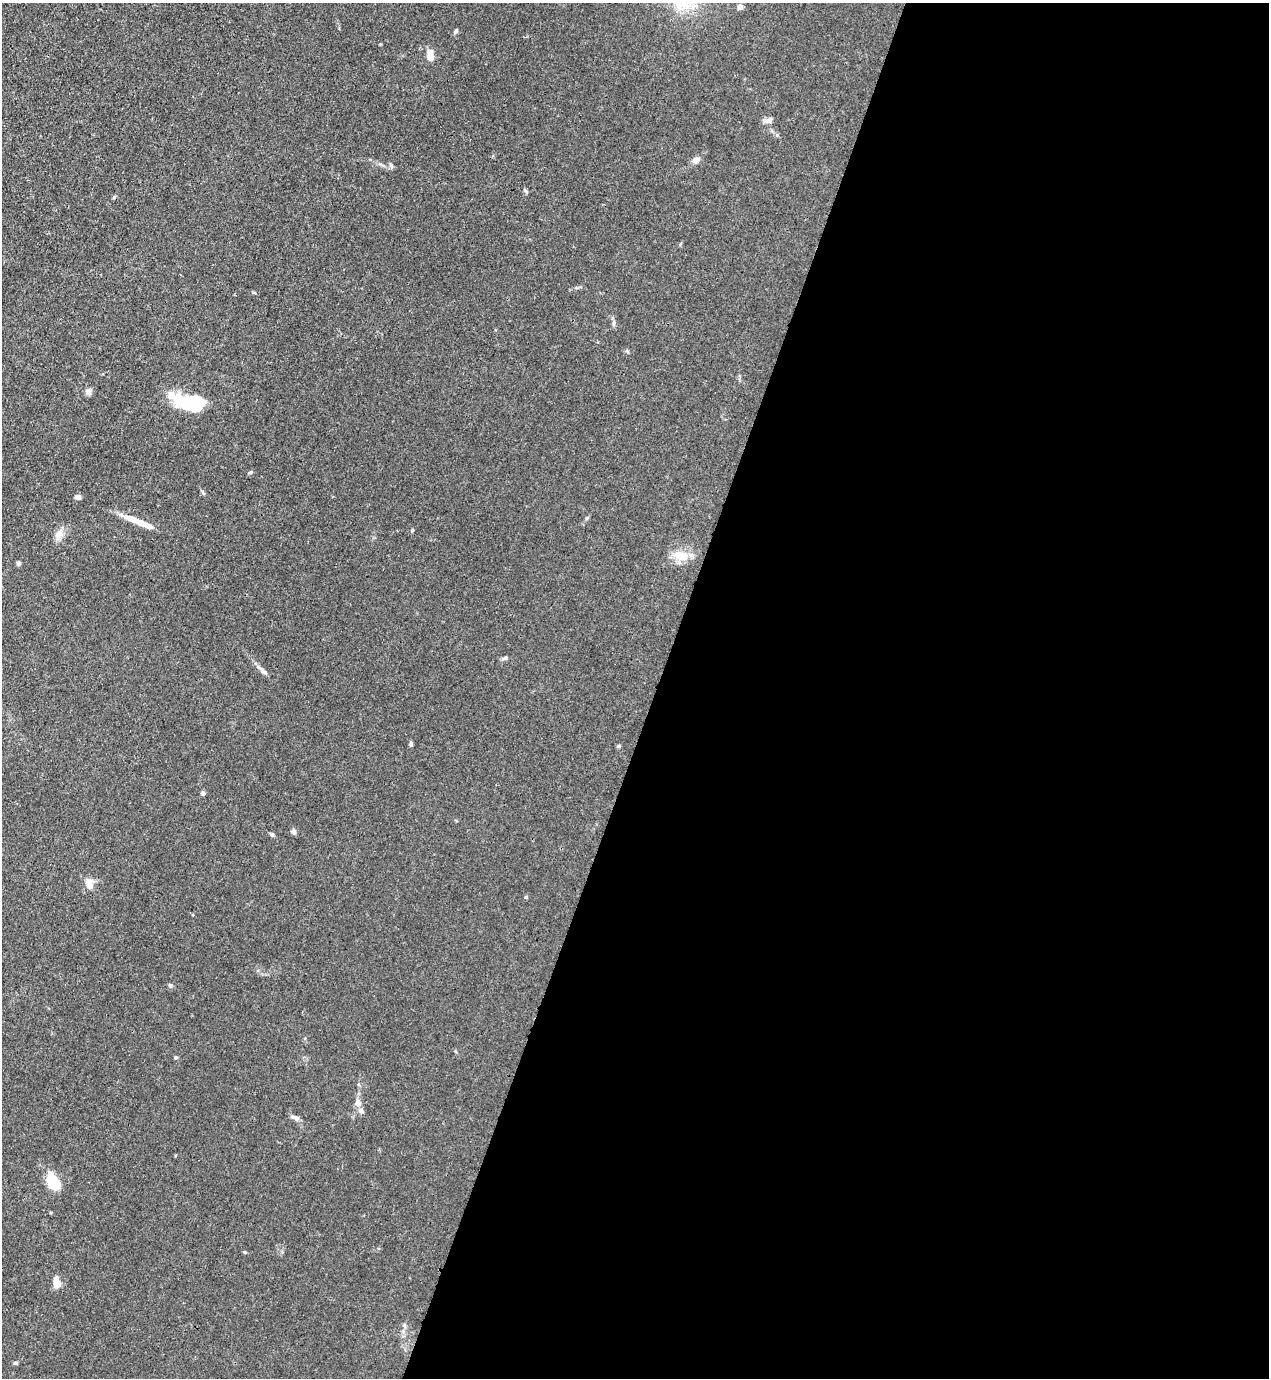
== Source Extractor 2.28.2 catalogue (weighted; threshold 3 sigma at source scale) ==
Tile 12 of 4 x 4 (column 4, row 3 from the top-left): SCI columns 4023-5289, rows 1418-2793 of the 5645 x 5584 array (HDU 1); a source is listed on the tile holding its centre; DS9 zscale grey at full resolution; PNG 1271 x 1380 px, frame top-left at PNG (2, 3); no overlay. Shown black and unused: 48% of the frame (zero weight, under 3 of 4 exposures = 7% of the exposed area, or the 3 px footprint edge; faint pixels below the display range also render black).
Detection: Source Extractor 2.28.2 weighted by HDU 2 'WHT'; one run over the whole footprint, this tile lists its part. Background 0.0179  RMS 0.0025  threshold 0.0113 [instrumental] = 3 sigma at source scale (4.5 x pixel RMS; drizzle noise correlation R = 1.50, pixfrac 1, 0.05/0.05 arcsec/px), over >= 5 px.
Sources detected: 38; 2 inside a brighter object's white glare — not listed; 4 inside a brighter listed object's ellipse — not listed separately; the other 32 listed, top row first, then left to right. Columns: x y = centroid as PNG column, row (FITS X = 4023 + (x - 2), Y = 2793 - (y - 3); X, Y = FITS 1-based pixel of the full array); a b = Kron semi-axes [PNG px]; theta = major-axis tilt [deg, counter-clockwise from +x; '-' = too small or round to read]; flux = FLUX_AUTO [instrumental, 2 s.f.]
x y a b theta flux
740 7 7 6 - 0.84
456 31 7 4 56 0.43
430 56 13 7 -88 2.3
768 120 12 6 2 0.96
696 160 6 5 - 2
391 165 7 4 -46 0.42
613 323 8 4 81 0.49
89 391 9 7 75 0.87
191 406 34 15 -20 9
251 472 6 4 32 0.32
78 497 7 5 -6 0.83
132 519 31 8 -22 3.3
412 530 5 4 - 0.26
59 534 13 9 23 1.7
682 556 19 11 -11 4.2
19 563 5 4 - 0.71
506 658 6 5 - 0.46
262 670 17 5 -45 1.1
411 744 6 4 89 0.43
618 746 5 4 - 0.31
203 793 4 4 - 0.9
293 831 8 5 -34 0.6
272 834 6 5 - 0.46
89 884 13 8 -77 2
170 985 6 5 - 0.45
176 1057 5 4 - 0.31
357 1103 9 8 - 1
296 1118 7 6 - 0.87
53 1181 17 9 -66 9
245 1252 4 4 - 0.27
57 1284 7 6 - 3.1
16 1363 6 4 -11 0.34
Unlisted compact peaks at least as high as the median listed source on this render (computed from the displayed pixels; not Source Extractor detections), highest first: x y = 526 897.